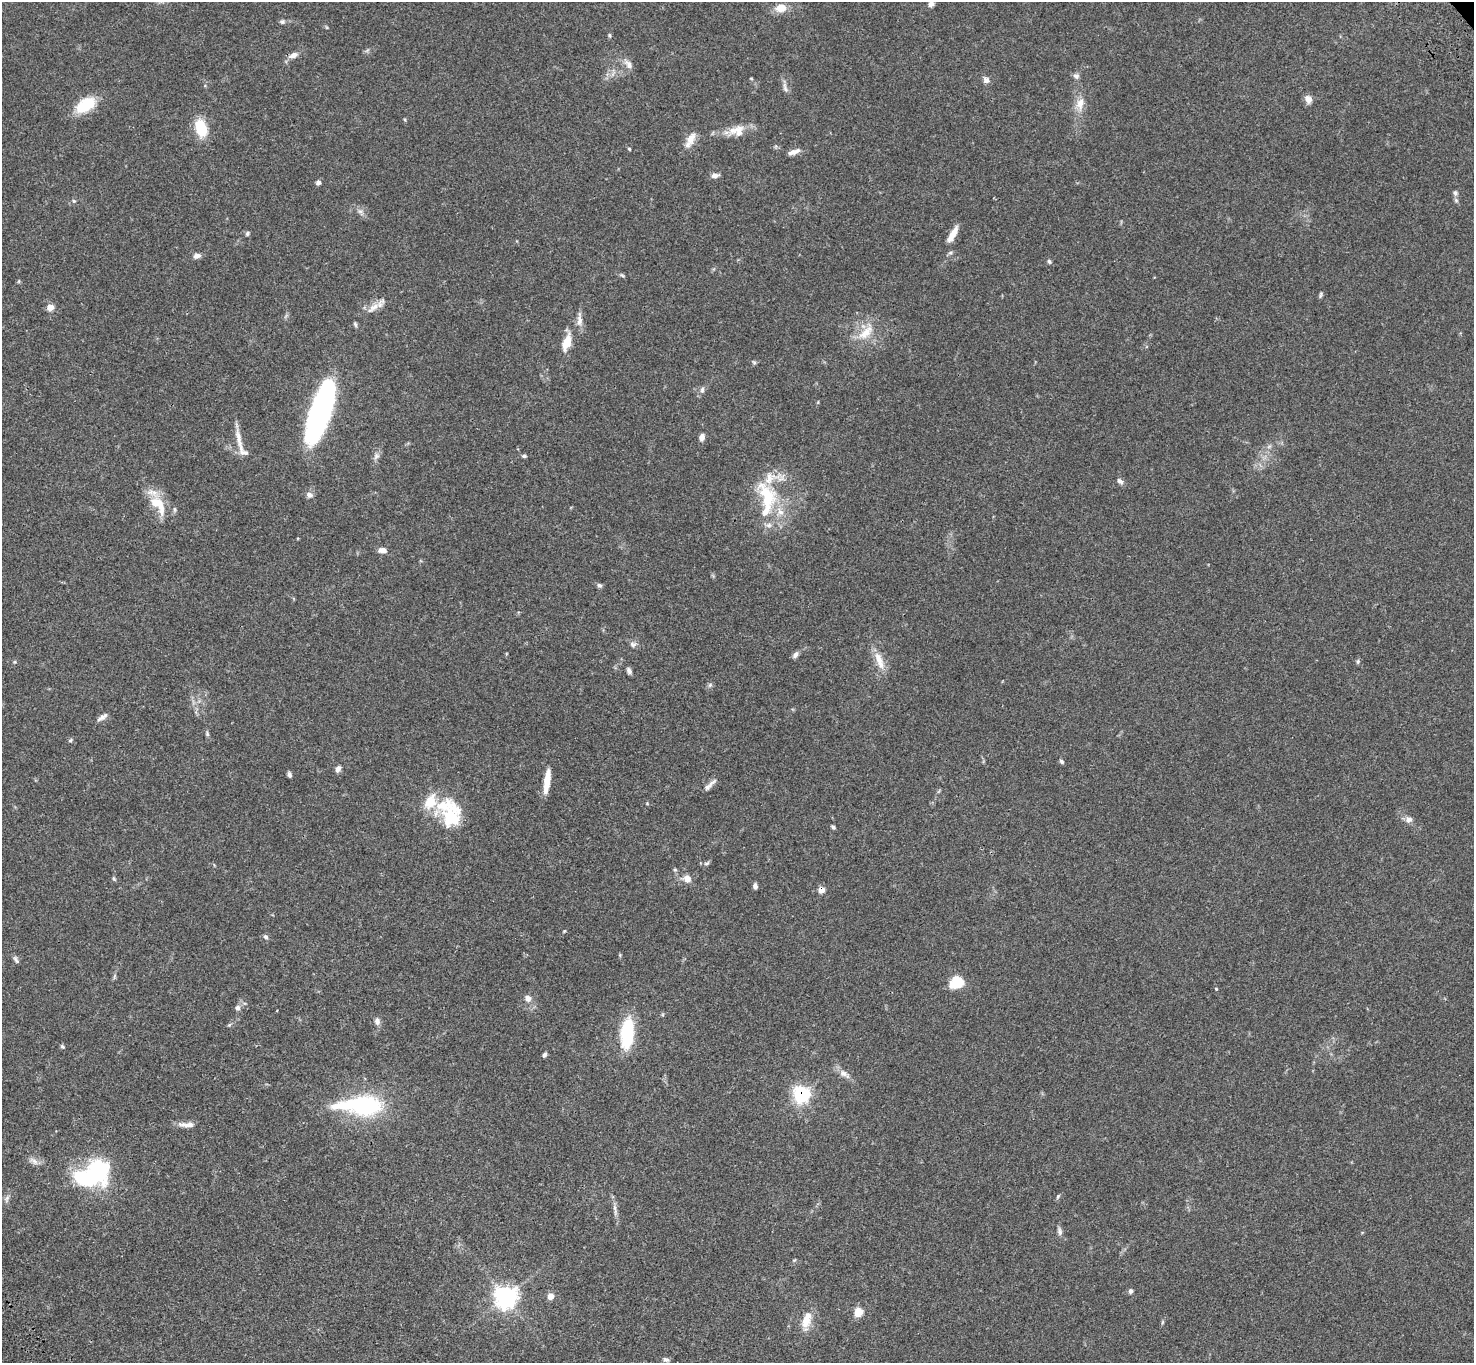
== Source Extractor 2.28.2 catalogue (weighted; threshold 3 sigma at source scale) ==
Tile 7 of 4 x 4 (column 3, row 2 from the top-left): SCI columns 3048-4519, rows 3101-4461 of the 6094 x 6064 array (HDU 1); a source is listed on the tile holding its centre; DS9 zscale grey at full resolution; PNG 1476 x 1365 px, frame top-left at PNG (2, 2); no overlay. Shown black and unused: <1% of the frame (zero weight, under 3 of 4 exposures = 6% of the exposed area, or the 3 px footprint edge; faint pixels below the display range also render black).
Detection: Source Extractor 2.28.2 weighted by HDU 2 'WHT'; one run over the whole footprint, this tile lists its part. Background 0.0621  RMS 0.0055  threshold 0.0245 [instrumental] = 3 sigma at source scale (4.5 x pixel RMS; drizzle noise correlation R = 1.50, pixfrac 1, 0.05/0.05 arcsec/px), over >= 5 px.
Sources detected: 106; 6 inside a brighter listed object's ellipse — not listed separately; the other 100 listed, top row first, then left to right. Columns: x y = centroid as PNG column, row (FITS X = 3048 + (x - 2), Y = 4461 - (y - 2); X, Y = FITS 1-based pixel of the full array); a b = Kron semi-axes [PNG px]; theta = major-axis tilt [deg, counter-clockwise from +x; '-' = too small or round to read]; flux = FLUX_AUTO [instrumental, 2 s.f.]
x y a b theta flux
931 4 7 5 23 2.1
781 8 15 10 12 5.9
282 22 7 6 - 1
609 35 6 4 -74 0.73
293 55 14 7 21 3
628 64 14 8 -54 3.2
1076 76 8 7 - 1.7
986 80 7 6 - 3.1
785 87 16 5 -75 2.2
1308 99 10 8 -64 3
1080 104 18 11 78 6.1
86 105 21 12 32 19
201 128 15 10 -76 20
737 131 21 15 5 8.3
690 140 21 9 63 5.7
629 149 4 4 - 0.53
794 152 17 6 18 3
715 175 11 5 11 2.1
318 183 6 5 - 1.7
1455 193 7 6 - 1.4
74 201 5 4 - 0.67
360 211 7 4 -1 1.2
247 233 7 5 53 0.91
953 234 21 7 59 5.4
197 256 9 6 12 2.3
1049 261 6 5 - 0.95
622 275 8 4 -24 0.85
1321 295 9 4 71 0.93
50 307 5 5 - 7.3
373 308 24 8 38 5.2
579 319 22 7 89 3.6
355 324 7 4 -78 0.96
866 333 25 12 43 10
567 342 20 9 72 8.8
754 362 6 5 - 0.83
702 390 8 5 74 1.4
320 411 55 16 71 150
702 437 7 6 - 2.7
239 440 37 6 -78 5.7
376 456 10 7 58 2.1
524 456 6 4 -1 1
1120 481 9 6 -40 1.7
309 495 9 7 -29 2.1
767 497 47 23 -68 31
158 504 33 15 -53 14
382 550 10 6 -5 3.4
599 585 7 6 - 1.2
633 644 9 7 -24 1.8
795 655 9 6 48 1.9
879 661 28 9 -70 7.6
1358 661 7 4 83 0.83
629 671 9 5 -62 1.5
710 685 7 5 45 1.1
102 717 15 6 34 2.3
207 734 7 5 -66 0.97
70 740 6 5 - 0.84
1061 761 6 5 - 0.95
338 769 7 5 67 2.2
289 775 6 4 -77 1.4
547 781 28 6 82 8.3
710 785 20 5 43 2.8
430 802 20 15 61 12
452 815 37 23 89 25
1409 819 9 9 - 2.5
833 827 5 4 - 0.91
706 863 9 4 21 1.1
675 870 6 4 -1 0.62
114 879 6 4 -45 0.67
687 879 9 9 - 3.8
755 886 6 5 - 1.5
821 890 5 5 - 6.3
564 931 4 3 - 0.47
266 937 7 5 -60 1.2
16 959 11 4 -54 1.2
114 976 9 3 69 0.83
957 982 15 12 30 13
1216 989 4 4 - 0.44
528 998 8 7 - 3
237 1008 7 6 - 1.7
377 1021 10 7 -85 2.1
627 1034 33 14 85 27
62 1046 6 5 - 0.82
544 1055 6 4 57 1.2
843 1074 13 8 -29 3.4
801 1095 7 7 - 120
361 1106 55 20 -1 59
186 1125 22 6 -1 3.9
34 1161 15 6 -36 2.6
98 1171 26 20 -71 47
1058 1196 7 4 63 0.78
7 1198 9 5 50 1.6
615 1211 12 4 85 1.7
1060 1231 12 5 -83 1.8
1131 1291 6 5 - 1.2
550 1296 7 7 - 3.5
505 1297 8 8 - 320
858 1312 9 8 - 6.9
806 1320 23 10 84 8.3
1162 1322 6 4 88 0.64
666 1360 9 5 -24 1.3
Overlapping masked pixels (flux is a lower limit): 2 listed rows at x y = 821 890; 801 1095
Isophote crosses this tile's border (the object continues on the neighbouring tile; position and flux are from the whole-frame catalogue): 1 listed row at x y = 931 4